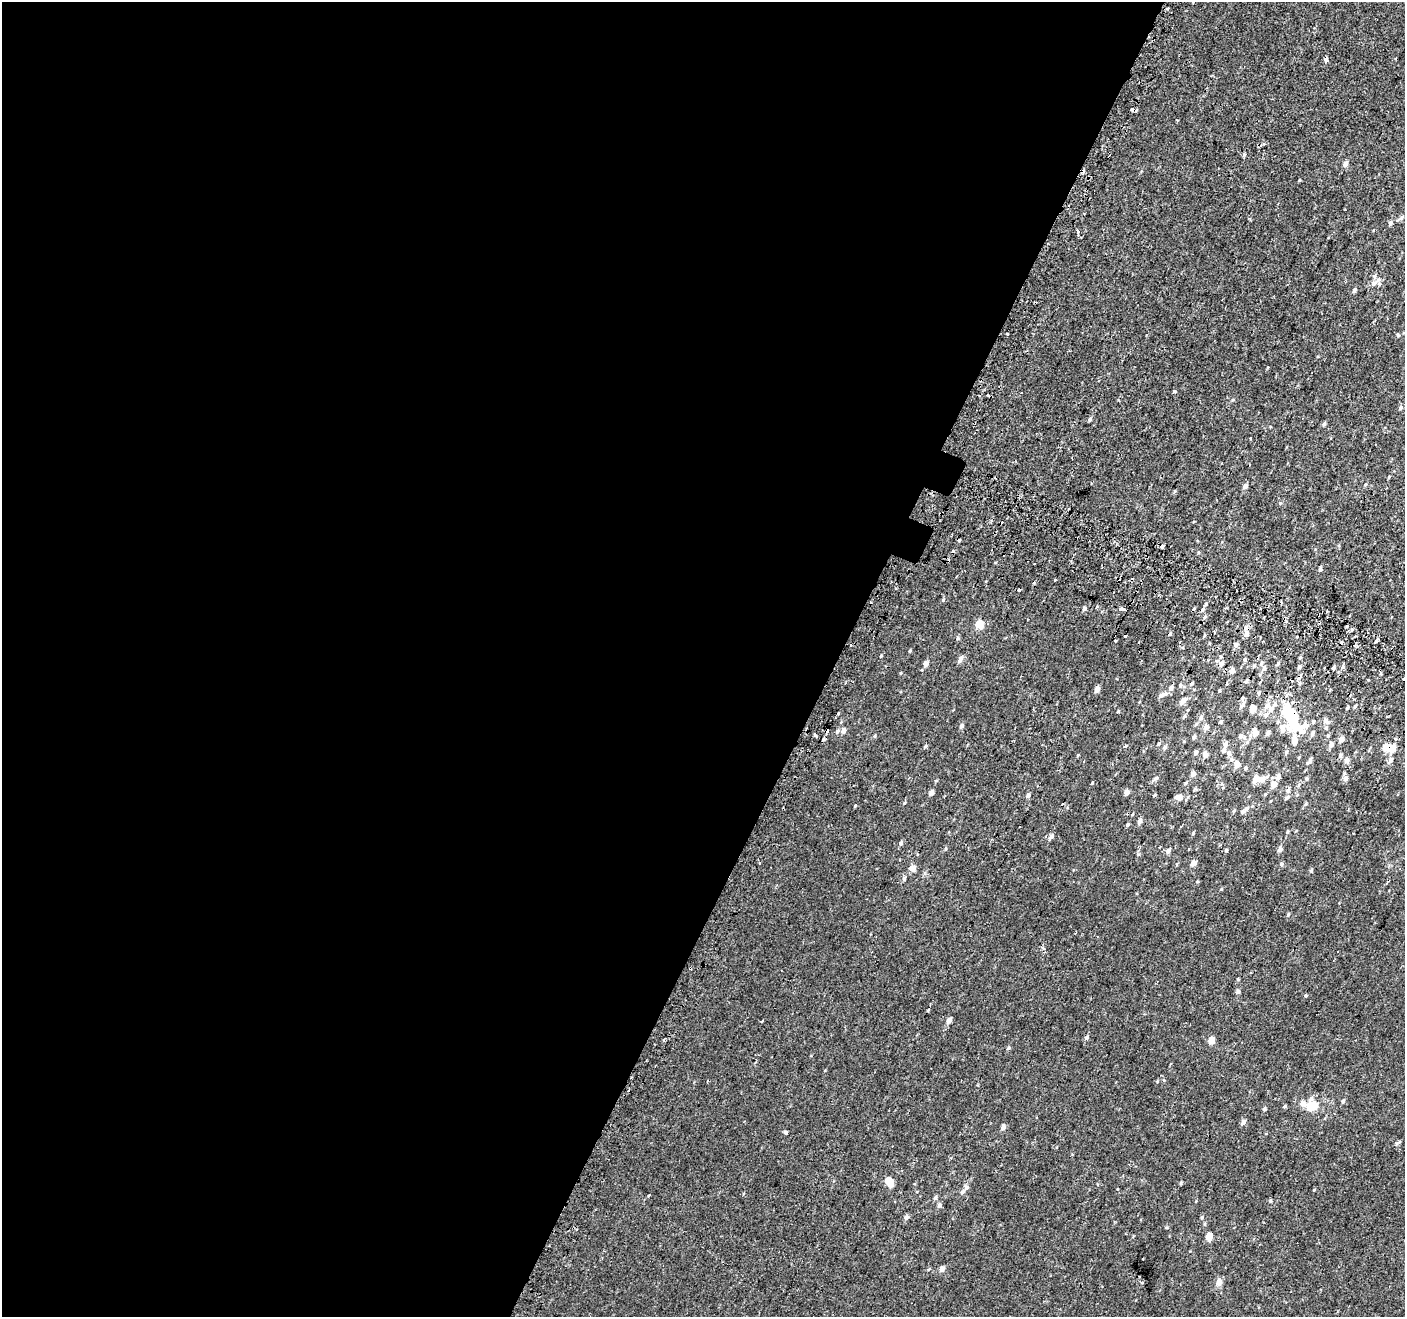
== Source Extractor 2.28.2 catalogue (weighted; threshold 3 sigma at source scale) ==
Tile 5 of 4 x 4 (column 1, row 2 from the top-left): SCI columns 55-1457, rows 2887-4201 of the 5713 x 5842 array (HDU 1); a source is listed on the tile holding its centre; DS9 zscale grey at full resolution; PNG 1407 x 1319 px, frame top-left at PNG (2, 2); no overlay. Shown black and unused: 60% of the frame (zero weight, under 2 of 3 exposures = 3% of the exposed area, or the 3 px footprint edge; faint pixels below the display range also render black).
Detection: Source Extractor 2.28.2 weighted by HDU 2 'WHT'; one run over the whole footprint, this tile lists its part. Background 9.13e-04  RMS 0.0031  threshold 0.0138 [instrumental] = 3 sigma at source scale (4.5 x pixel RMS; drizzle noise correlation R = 1.50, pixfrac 1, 0.0396/0.0396 arcsec/px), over >= 5 px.
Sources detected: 201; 4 inside a brighter object's white glare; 16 cosmic-ray / hot-pixel residue — not listed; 15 inside a brighter listed object's ellipse — not listed separately; the other 166 listed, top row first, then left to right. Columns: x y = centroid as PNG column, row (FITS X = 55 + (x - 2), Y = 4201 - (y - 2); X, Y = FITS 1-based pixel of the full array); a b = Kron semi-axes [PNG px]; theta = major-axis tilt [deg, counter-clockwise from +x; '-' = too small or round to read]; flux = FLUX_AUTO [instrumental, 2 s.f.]
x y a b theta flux
1326 60 4 3 - 2.6
1132 109 4 3 - 6.7
1244 154 5 3 - 0.35
1346 163 5 5 - 1.3
1299 180 5 3 - 0.24
1401 217 8 5 45 0.6
1390 223 6 5 - 0.58
1078 231 3 3 - 1.6
1373 283 8 7 - 1.2
1354 290 5 4 - 0.64
1007 333 3 3 - 1.3
1398 335 6 3 -71 0.26
1175 391 3 3 - 1
987 395 3 3 - 0.45
1401 407 5 5 - 0.55
1090 419 5 4 - 0.61
1324 424 5 4 - 0.53
1365 484 5 4 - 0.36
1245 486 5 5 - 1
1175 491 4 4 - 0.31
1280 503 4 4 - 0.31
1162 546 3 3 - 1.6
1320 569 5 4 - 0.66
1055 580 3 2 - 0.83
1019 590 3 3 - 1.1
943 600 5 4 - 0.34
1206 603 5 3 - 0.27
1084 609 5 5 - 0.65
1122 609 6 3 -8 6
1205 617 5 4 - 0.46
979 625 5 5 - 6.6
1170 634 4 3 - 0.32
1246 634 6 5 - 1.2
1125 635 3 3 - 1.4
1205 635 5 3 - 0.31
958 638 5 5 - 0.41
1377 640 6 3 52 0.54
851 645 3 2 - 0.38
1236 645 6 5 - 0.81
910 651 4 3 - 0.31
881 656 4 3 - 0.25
1300 657 5 3 - 0.28
960 660 9 5 62 1.1
1245 660 3 3 - 1.1
926 664 6 5 - 0.98
1221 664 7 6 - 1.4
1261 664 5 5 - 0.54
1343 665 5 3 - 2.3
1299 667 5 4 - 0.56
1264 668 6 5 - 0.73
1333 668 4 3 - 2.6
1232 671 5 5 - 1.5
1246 681 5 4 - 0.53
1191 683 5 3 - 0.37
1180 685 6 5 - 0.45
1097 689 5 4 - 1.5
1259 693 5 4 - 0.44
1162 695 13 5 25 1.2
1242 698 6 5 - 0.63
1184 700 11 6 39 1.3
1283 701 23 6 -50 2
1355 706 4 3 - 0.42
1347 708 5 3 - 0.34
1253 709 5 4 - 3.6
1271 709 10 8 55 1.9
1118 711 4 4 - 0.26
1292 715 7 6 - 9
1201 718 7 5 52 0.68
1325 721 7 6 - 1.1
1221 722 4 4 - 0.34
1196 724 6 4 45 0.41
961 726 5 4 - 0.88
1206 727 5 4 - 1.7
1298 729 32 15 -26 7.3
843 731 7 5 63 1.2
837 732 7 4 62 0.52
1255 733 8 5 -72 2.6
1268 733 5 4 - 0.85
815 735 4 3 - 1.8
1240 736 8 6 49 0.86
1194 737 5 4 - 0.66
823 739 4 3 - 1.9
1341 739 5 5 - 1.5
1225 745 7 5 75 1.2
1331 745 5 4 - 1.8
925 746 5 4 - 0.35
1125 746 3 3 - 0.83
1165 747 6 5 - 0.65
1390 748 11 9 8 4.4
1195 752 5 4 - 0.79
1286 752 6 5 - 0.52
1229 753 7 6 - 0.89
1205 754 5 4 - 1.9
1078 755 4 3 - 0.24
1340 755 6 5 - 0.65
1346 760 5 5 - 1.7
1310 761 9 5 54 0.69
1390 761 7 5 61 1.1
1237 764 10 7 -90 1.3
1245 768 5 4 - 0.42
1193 774 5 5 - 1.3
1278 777 8 6 28 1.2
1156 778 6 5 - 0.61
1307 778 5 5 - 0.38
1345 778 6 6 - 1.2
1256 779 6 5 - 2.8
1186 783 6 4 45 0.37
1273 785 6 5 - 2
1288 791 7 6 - 0.76
931 792 5 4 - 1.5
1127 792 5 4 - 1.5
1028 795 6 4 48 0.78
1154 795 4 3 - 0.28
1179 797 11 7 -3 1.6
1287 798 8 4 41 0.5
904 803 5 3 - 0.27
1306 804 5 4 - 0.35
1246 809 8 6 50 1
1140 821 6 5 - 1.1
1127 824 5 4 - 0.38
1287 832 6 3 71 0.32
1193 833 5 4 - 0.34
1051 836 7 5 55 0.97
901 843 6 5 - 0.62
1280 849 6 5 - 1.1
1226 850 4 4 - 0.36
1168 851 6 5 - 0.86
1193 863 4 4 - 2.3
1281 864 5 5 - 0.57
912 868 7 6 - 1.6
1311 871 5 4 - 0.34
904 879 6 5 - 0.5
1221 889 4 4 - 0.25
1288 915 6 4 63 0.41
1238 979 5 3 - 0.3
1238 991 5 5 - 0.72
1306 996 4 3 - 0.62
949 1020 5 4 - 1.7
762 1021 3 3 - 0.81
1086 1038 5 4 - 0.66
1211 1041 5 4 - 3.9
1008 1048 5 4 - 0.42
1164 1080 4 3 - 0.47
1311 1099 15 6 80 1.3
1343 1101 5 4 - 0.48
1302 1103 18 7 -29 2.8
1284 1106 5 4 - 0.4
1314 1106 5 5 - 5.1
1265 1109 5 4 - 0.49
1243 1122 7 5 53 1
1003 1127 5 4 - 1.3
785 1133 4 3 - 1.8
1397 1143 10 3 27 0.49
888 1180 6 5 - 3.6
1181 1183 4 4 - 0.37
966 1187 8 6 36 1.1
1314 1190 4 3 - 0.21
649 1195 3 2 - 0.24
935 1198 6 4 60 0.55
1270 1201 5 5 - 0.34
939 1205 6 5 - 0.72
906 1217 6 5 - 0.93
1202 1217 5 3 - 0.33
1209 1237 5 4 - 4.4
942 1269 5 5 - 1.6
1219 1282 7 5 76 2.3
Overlapping masked pixels (flux is a lower limit): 5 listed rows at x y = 1326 60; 1132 109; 1162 546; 1292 715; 1390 748
Unlisted compact peaks at least as high as the median listed source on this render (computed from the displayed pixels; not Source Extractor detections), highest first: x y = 855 806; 1092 783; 1138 854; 875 736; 1167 1227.